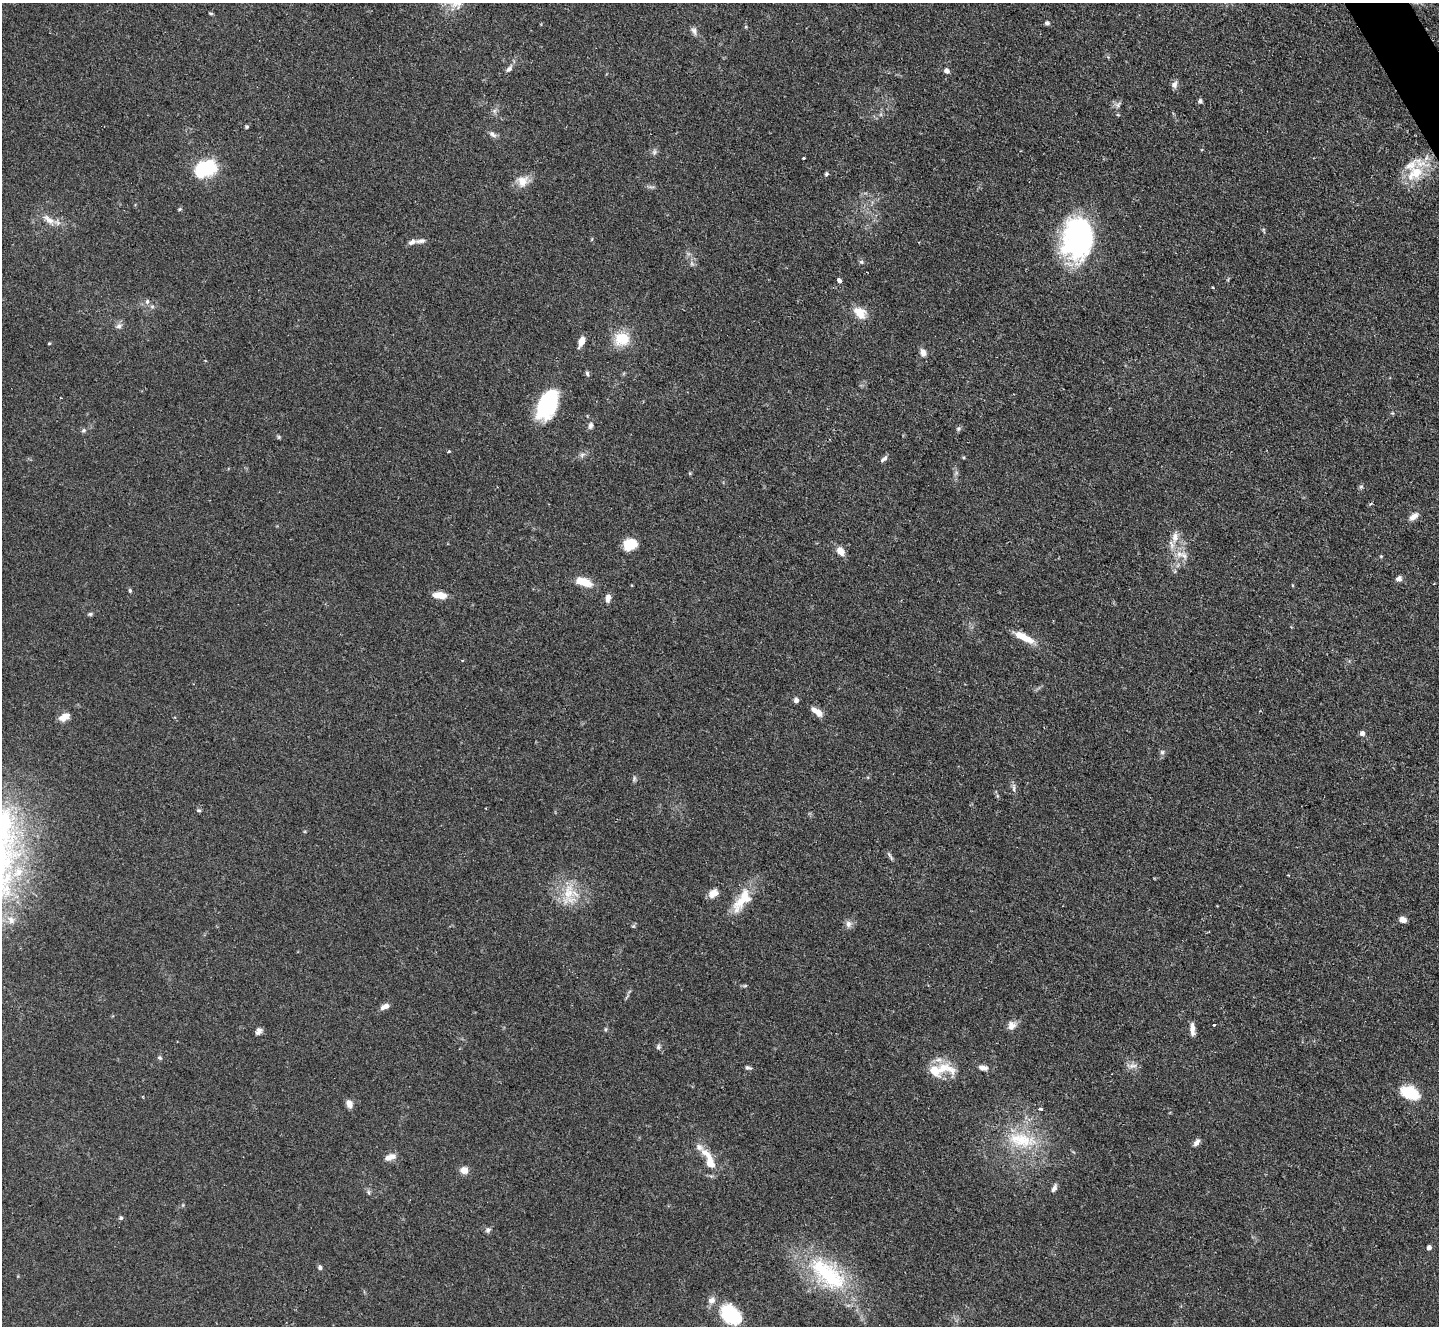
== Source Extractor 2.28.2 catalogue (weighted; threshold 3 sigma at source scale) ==
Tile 10 of 4 x 4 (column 2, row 3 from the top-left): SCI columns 1438-2874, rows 1619-2942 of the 5755 x 5746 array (HDU 1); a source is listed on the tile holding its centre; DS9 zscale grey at full resolution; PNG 1441 x 1328 px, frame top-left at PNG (2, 3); no overlay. Shown black and unused: <1% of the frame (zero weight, under 2 of 3 exposures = <1% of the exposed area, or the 3 px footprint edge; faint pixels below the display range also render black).
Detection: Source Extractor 2.28.2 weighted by HDU 2 'WHT'; one run over the whole footprint, this tile lists its part. Background 0.105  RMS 0.0057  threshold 0.0256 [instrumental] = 3 sigma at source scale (4.5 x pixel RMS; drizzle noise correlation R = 1.50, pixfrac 1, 0.05/0.05 arcsec/px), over >= 5 px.
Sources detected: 111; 1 inside a brighter object's white glare — not listed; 6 inside a brighter listed object's ellipse — not listed separately; the other 104 listed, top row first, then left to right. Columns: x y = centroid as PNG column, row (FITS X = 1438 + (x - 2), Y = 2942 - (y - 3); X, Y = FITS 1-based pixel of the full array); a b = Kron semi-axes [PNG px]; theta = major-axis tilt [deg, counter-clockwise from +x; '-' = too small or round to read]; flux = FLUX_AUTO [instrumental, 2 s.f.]
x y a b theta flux
211 13 7 3 -9 0.68
1047 23 5 5 - 1.6
694 31 12 7 -58 2.3
509 69 10 6 50 2.2
947 71 6 5 - 2.3
1174 84 10 7 71 2.5
1200 101 6 5 - 1.4
1118 105 8 6 58 1.7
1118 115 5 3 - 0.54
247 127 5 4 - 0.77
492 134 11 6 -37 2.1
654 152 8 5 -84 1.4
803 158 3 2 - 0.77
205 169 18 12 25 45
1415 173 42 17 49 19
826 174 6 4 64 0.98
522 181 17 14 53 7.1
180 209 5 5 - 0.74
48 219 20 8 -37 5.4
1079 237 52 32 -82 85
421 241 15 6 8 2.5
861 262 6 5 - 1
692 264 7 4 -19 1.1
839 280 5 3 - 3
1213 287 4 3 - 0.71
147 301 7 5 -80 1.5
860 313 17 12 -42 9
119 326 9 7 45 2.1
622 338 15 13 8 16
581 342 11 6 69 4.9
49 343 4 3 - 0.63
923 353 11 8 -67 3.1
587 373 7 4 -77 1.2
547 405 31 18 63 45
590 425 9 6 76 1.9
958 429 7 6 - 1.2
83 430 6 6 - 1.2
279 437 5 5 - 0.69
449 451 3 3 - 0.98
582 455 9 6 30 1.8
963 457 5 3 - 0.61
884 459 11 5 41 1.9
1361 487 6 5 - 1
1371 503 5 3 - 0.66
1414 516 13 7 41 3.5
1175 537 17 10 83 6.1
630 544 14 11 19 11
840 551 10 8 -53 4.9
1179 554 14 9 25 5.4
1381 556 5 4 - 0.57
1175 571 6 4 72 0.86
1399 579 7 6 - 2.3
583 582 19 8 -19 11
130 590 6 4 -70 0.83
440 595 17 8 -5 5.5
608 598 9 6 78 3.3
90 614 7 5 10 1
1023 637 29 8 -27 10
796 700 6 5 - 2.1
817 712 14 6 -34 5.7
64 717 13 8 32 4.9
1362 733 6 6 - 1.9
1162 752 7 6 - 1.5
634 778 8 5 65 1.2
1014 788 12 4 87 1.7
199 810 6 4 -1 0.8
890 856 13 3 -57 1.3
568 892 36 14 76 15
713 893 14 9 39 4.3
740 902 34 15 56 14
11 920 8 7 - 1.9
1403 920 8 6 -18 3.5
848 924 10 8 -89 2.7
633 926 6 5 - 0.8
745 986 6 4 1 0.79
385 1006 11 6 23 3.3
1012 1025 11 10 - 3.9
1214 1025 3 3 - 1.8
1192 1029 14 5 -87 3.9
605 1030 6 4 84 0.82
259 1031 9 6 53 2.2
658 1047 7 6 - 1.4
160 1058 6 5 - 1.1
1133 1066 12 5 13 2.4
748 1068 9 5 -17 1.3
942 1068 40 15 -8 16
983 1068 12 6 -12 3.1
1409 1093 22 14 -20 17
349 1104 10 7 -66 3.4
1040 1109 3 3 - 2.3
1022 1140 46 21 -10 31
1197 1142 10 6 51 2.4
699 1147 15 9 -41 3.8
390 1157 15 8 21 4.2
710 1163 21 12 -76 8.9
464 1170 8 8 - 4.8
1054 1188 10 5 65 2.1
368 1192 7 5 -73 1.1
121 1218 5 5 - 1
488 1230 8 7 - 1.5
1429 1248 5 4 - 2.3
320 1267 6 5 - 1.4
828 1274 66 27 -40 61
731 1314 24 17 -40 32